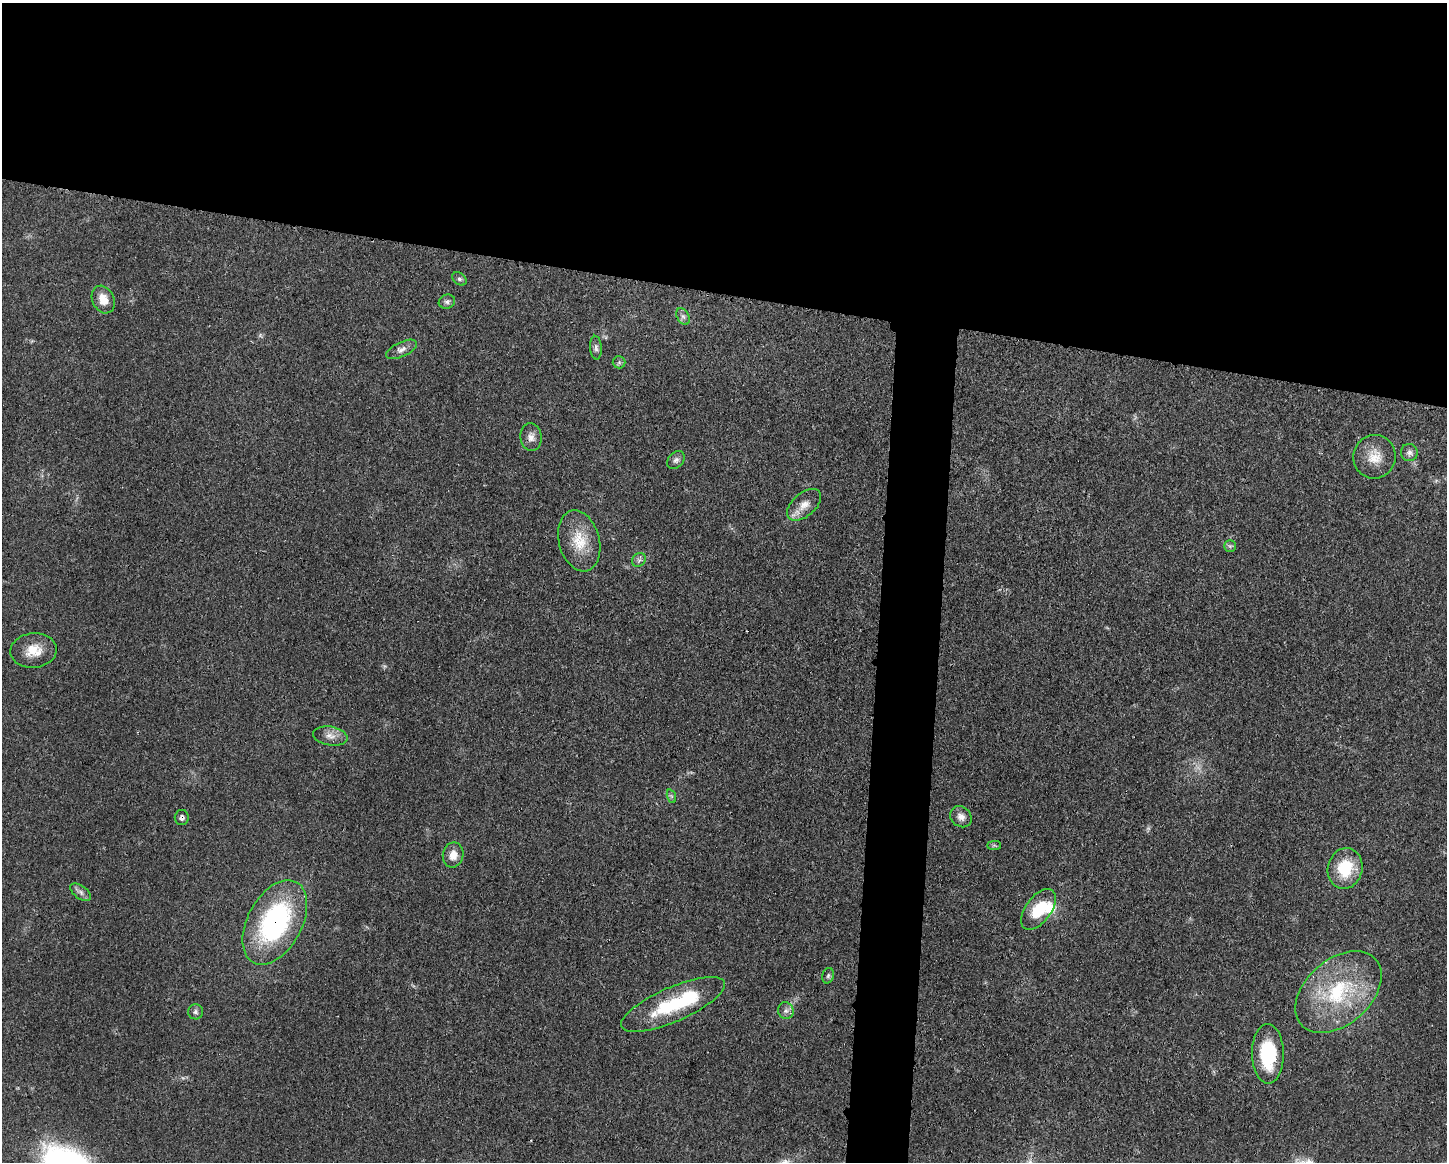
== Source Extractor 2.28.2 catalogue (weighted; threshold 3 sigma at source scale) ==
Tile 2 of 3 x 4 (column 2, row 1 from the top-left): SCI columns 1559-3003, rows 3490-4649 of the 4673 x 4659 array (HDU 1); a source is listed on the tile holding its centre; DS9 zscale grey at full resolution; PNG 1449 x 1164 px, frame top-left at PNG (2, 3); each listed source drawn as its Kron ellipse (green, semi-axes under 4 px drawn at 4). Shown black and unused: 28% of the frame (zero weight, under 3 of 4 exposures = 1% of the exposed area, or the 3 px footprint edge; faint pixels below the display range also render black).
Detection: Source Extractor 2.28.2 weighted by HDU 2 'WHT'; one run over the whole footprint, this tile lists its part. Background 0.0207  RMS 0.0023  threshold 0.0103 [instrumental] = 3 sigma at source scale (4.5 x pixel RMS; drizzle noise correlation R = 1.50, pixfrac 1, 0.05/0.05 arcsec/px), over >= 5 px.
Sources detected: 35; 1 too faint to see at this stretch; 1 inside a brighter object's white glare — neither listed nor drawn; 1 inside a brighter listed object's ellipse — not listed separately; the other 32 listed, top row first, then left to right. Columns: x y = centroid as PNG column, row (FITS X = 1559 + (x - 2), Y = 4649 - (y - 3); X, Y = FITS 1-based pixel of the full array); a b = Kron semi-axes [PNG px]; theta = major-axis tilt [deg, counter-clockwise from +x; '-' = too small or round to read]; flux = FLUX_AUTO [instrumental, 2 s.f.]
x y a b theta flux
459 279 8 5 -40 0.52
103 299 14 10 -64 3.1
447 302 8 7 - 0.7
683 316 9 6 -62 0.8
596 348 12 6 -85 0.83
401 349 17 7 26 1.4
619 362 6 6 - 0.48
531 437 14 10 -83 1.6
1409 452 8 8 - 0.89
1375 457 22 21 - 4.4
676 460 10 7 49 0.86
804 505 20 11 41 2.7
579 541 31 20 -75 6.9
1230 546 5 5 - 0.46
639 560 7 6 - 0.67
34 650 23 17 5 4.8
330 736 17 9 -9 1.9
671 796 7 4 -71 0.49
961 817 11 9 -40 1.5
182 818 7 7 - 0.68
994 845 7 4 0 0.42
453 855 13 10 80 2.3
1345 868 21 17 75 9.2
81 892 12 6 -38 0.97
1038 909 23 12 54 7.4
275 922 46 27 62 40
828 976 8 5 73 0.54
1338 992 50 32 41 23
673 1004 56 17 23 15
786 1011 8 7 - 0.89
195 1012 7 7 - 0.65
1268 1054 30 16 -89 14
Overlapping masked pixels (flux is a lower limit): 2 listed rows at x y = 182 818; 275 922